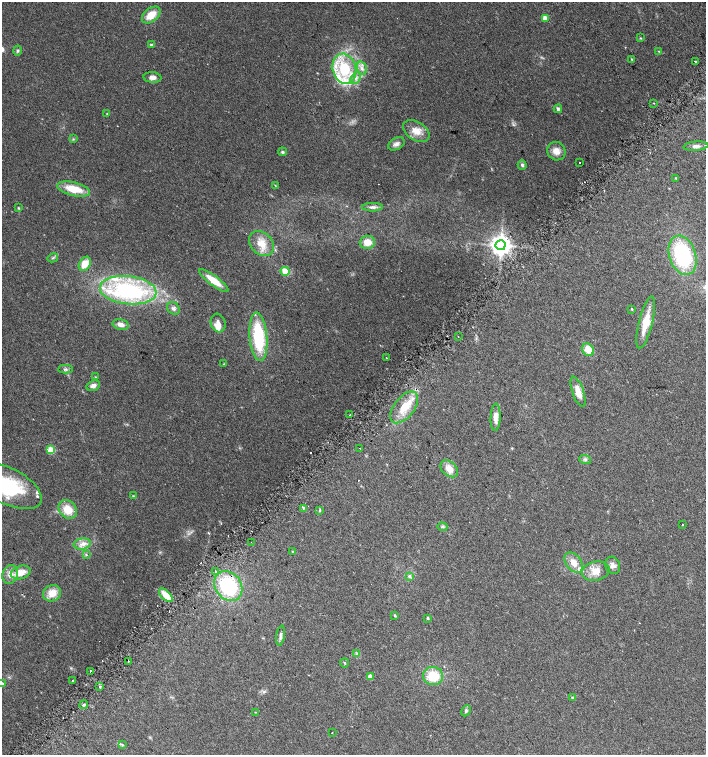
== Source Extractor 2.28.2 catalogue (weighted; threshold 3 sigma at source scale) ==
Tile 7 of 4 x 4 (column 3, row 2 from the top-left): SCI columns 2989-4395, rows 3040-4544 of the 6042 x 6072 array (HDU 1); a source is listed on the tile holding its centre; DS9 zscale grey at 2 x 2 block average (1 PNG px = mean of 2 x 2 image px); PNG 708 x 757 px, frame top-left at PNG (2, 2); each listed source drawn as its Kron ellipse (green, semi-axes under 4 px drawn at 4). Shown black and unused: <1% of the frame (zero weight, under 2 of 3 exposures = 2% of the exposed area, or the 3 px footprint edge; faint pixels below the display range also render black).
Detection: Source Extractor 2.28.2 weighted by HDU 2 'WHT'; one run over the whole footprint, this tile lists its part. Background 0.0654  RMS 0.0089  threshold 0.0403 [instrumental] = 3 sigma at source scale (4.5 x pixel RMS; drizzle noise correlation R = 1.50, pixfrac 1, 0.0396/0.0396 arcsec/px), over >= 5 px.
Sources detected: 114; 1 too faint to see at this stretch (2 x 2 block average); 7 cosmic-ray / hot-pixel residue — neither listed nor drawn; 9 inside a brighter listed object's ellipse — not listed separately; the other 97 listed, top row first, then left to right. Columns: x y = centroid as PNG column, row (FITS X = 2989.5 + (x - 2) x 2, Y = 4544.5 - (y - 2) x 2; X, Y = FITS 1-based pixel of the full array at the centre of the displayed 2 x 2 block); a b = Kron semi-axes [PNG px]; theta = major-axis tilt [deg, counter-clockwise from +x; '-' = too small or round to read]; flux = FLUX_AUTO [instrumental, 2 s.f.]
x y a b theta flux
151 15 10 6 38 31
545 18 3 3 - 31
640 38 3 3 - 1.8
151 45 4 3 - 2.8
18 51 5 4 - 3.2
659 51 4 2 - 1.7
632 59 3 2 - 1.8
696 62 3 2 - 11
362 68 7 4 -73 7.9
344 69 15 11 -75 87
152 77 9 5 -5 10
356 78 6 4 55 7.9
654 103 2 2 - 1.1
558 109 4 4 - 5.4
107 114 3 2 - 1.5
416 131 14 9 -32 25
73 139 3 2 - 1.7
396 144 9 5 30 8.3
696 146 12 4 4 9.3
556 151 9 8 - 17
282 152 4 3 - 3.5
580 163 2 2 - 3.2
522 165 5 4 - 5.1
676 178 3 2 - 2.2
275 185 3 2 - 1.2
74 189 17 7 -13 48
372 207 10 4 1 6.9
18 208 3 3 - 2
367 242 7 6 - 24
261 244 14 10 -45 34
501 245 5 5 - 1900
683 255 20 13 -72 190
53 258 5 2 - 2.5
85 264 7 5 58 29
285 271 4 4 - 23
214 281 18 5 -37 37
128 290 28 14 -6 280
173 308 7 5 -46 6.8
632 309 3 2 - 1.5
646 322 27 7 76 43
218 323 9 7 -73 14
121 325 8 5 -14 10
458 336 2 2 - 0.92
258 337 24 8 -85 140
588 350 6 5 - 31
386 358 2 2 - 2.8
224 364 3 2 - 1
65 369 7 3 1 4.5
95 377 3 2 - 1.3
93 386 7 5 21 9.1
578 392 16 5 -71 25
404 407 18 10 52 44
350 415 2 2 - 3.9
496 417 13 5 88 21
360 448 2 2 - 0.87
51 450 3 3 - 87
585 459 6 3 -18 3.7
449 469 10 7 -42 20
7 486 38 18 -27 190
133 496 3 2 - 1.6
304 508 4 3 - 2.4
68 509 10 8 -46 36
320 510 4 2 - 1.9
682 525 2 2 - 2.4
442 527 5 3 - 3.1
251 542 2 2 - 0.98
82 544 8 5 9 13
293 552 3 2 - 2.9
86 555 4 3 - 2.4
574 563 11 7 -53 20
613 565 9 7 -67 9.6
596 571 14 9 12 25
216 572 2 2 - 2.6
21 573 10 6 18 25
10 574 9 7 69 15
409 576 4 3 - 5.2
228 586 16 13 -51 160
52 593 9 8 - 27
166 595 9 4 -45 36
395 616 3 2 - 2.4
428 618 3 3 - 2.6
281 636 10 3 82 6.4
357 654 3 3 - 2.6
128 661 2 2 - 1.9
345 663 4 2 - 1.7
90 671 2 2 - 8.3
370 676 4 4 - 9.8
433 676 10 9 - 56
73 681 2 2 - 15
2 684 3 3 - 9.4
100 687 2 2 - 47
572 698 3 2 - 2.4
84 705 4 3 - 3.6
466 711 6 4 64 4.6
256 712 3 2 - 0.97
332 733 2 2 - 1.2
123 745 4 3 - 2.3
Isophote crosses this tile's border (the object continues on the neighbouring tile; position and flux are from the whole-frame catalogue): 2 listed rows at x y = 7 486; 2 684
Diffuse or blended objects may show on this block-average render without a row.